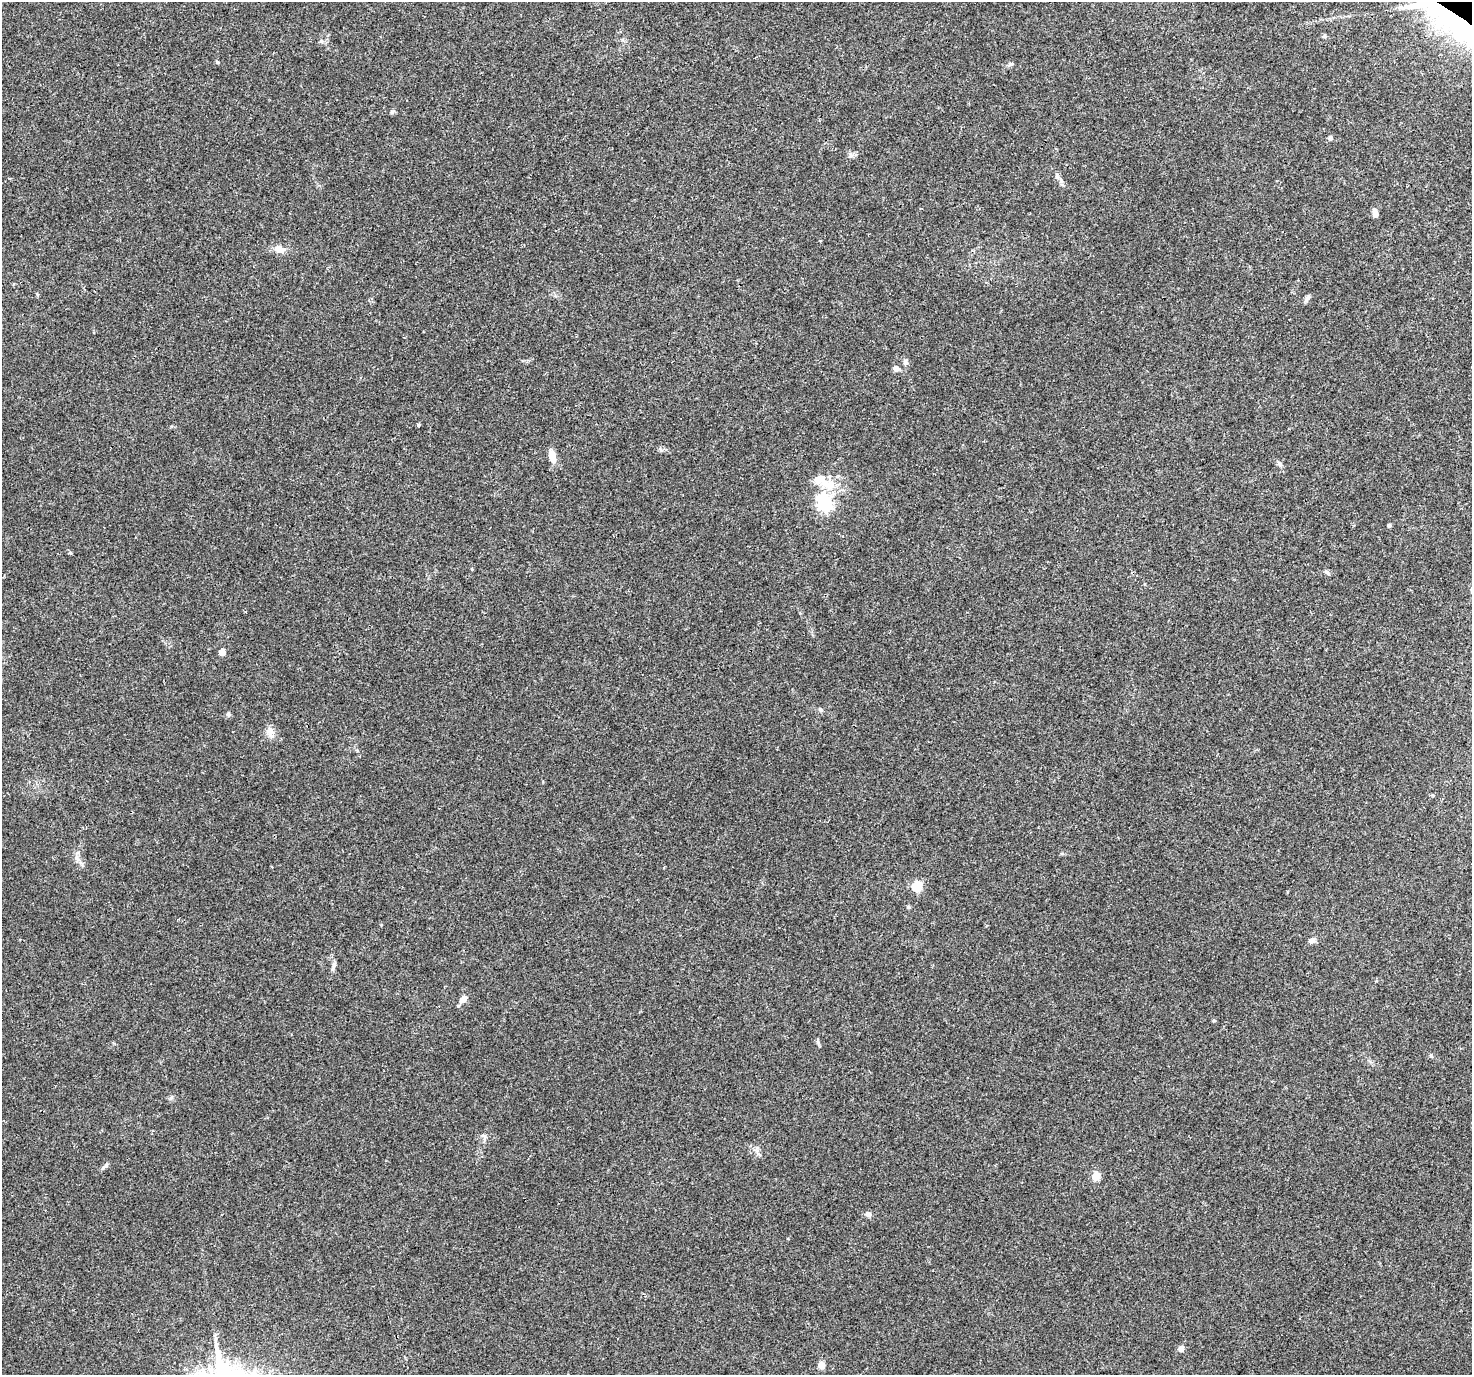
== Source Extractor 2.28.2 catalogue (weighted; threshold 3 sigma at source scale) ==
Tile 10 of 4 x 4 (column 2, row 3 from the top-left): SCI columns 1505-2974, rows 1609-2981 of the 5958 x 6028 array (HDU 1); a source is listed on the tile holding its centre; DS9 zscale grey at full resolution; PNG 1474 x 1377 px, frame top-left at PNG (2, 2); no overlay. Shown black and unused: <1% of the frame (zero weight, under 3 of 4 exposures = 5% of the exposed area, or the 3 px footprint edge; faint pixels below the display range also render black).
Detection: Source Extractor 2.28.2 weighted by HDU 2 'WHT'; one run over the whole footprint, this tile lists its part. Background 0.0157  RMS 0.0026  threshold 0.0117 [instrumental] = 3 sigma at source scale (4.5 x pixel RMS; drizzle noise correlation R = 1.50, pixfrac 1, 0.0396/0.0396 arcsec/px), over >= 5 px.
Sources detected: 38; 1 inside a brighter object's white glare — not listed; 1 inside a brighter listed object's ellipse — not listed separately; the other 36 listed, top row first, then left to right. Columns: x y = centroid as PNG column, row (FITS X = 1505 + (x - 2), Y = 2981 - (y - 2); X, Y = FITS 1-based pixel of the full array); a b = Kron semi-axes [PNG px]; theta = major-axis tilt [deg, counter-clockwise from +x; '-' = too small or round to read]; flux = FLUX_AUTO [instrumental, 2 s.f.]
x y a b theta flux
1468 26 70 36 -31 61
217 62 6 3 -46 0.28
1011 64 6 5 - 0.49
392 112 6 5 - 0.46
1330 138 6 5 - 0.53
851 155 7 5 -30 0.66
1057 176 7 5 -45 0.64
1375 213 10 6 -84 1.5
279 249 12 9 -16 2.1
1306 299 10 5 42 0.72
905 362 8 6 -75 0.78
896 369 7 6 - 0.94
419 425 4 3 - 0.81
552 456 13 7 -79 2.9
828 484 24 13 -21 5.6
825 504 8 6 -64 49
1389 525 4 4 - 0.52
70 553 4 4 - 0.3
1327 572 9 4 -35 0.55
222 652 5 4 - 3.6
821 710 7 5 -45 0.49
228 714 6 5 - 0.51
270 732 16 7 88 1.5
77 859 10 5 -63 1
917 886 5 5 - 16
908 907 5 4 - 0.37
1311 940 7 6 - 1.2
334 964 8 6 70 0.68
463 999 10 7 48 1.6
1214 1020 5 4 - 0.34
484 1137 9 5 -57 0.66
105 1166 12 4 42 0.62
1096 1176 6 6 - 3.8
868 1214 7 7 - 0.97
1181 1349 4 4 - 2.4
821 1365 5 5 - 4.1
Overlapping masked pixels (flux is a lower limit): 1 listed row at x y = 1468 26
Isophote crosses this tile's border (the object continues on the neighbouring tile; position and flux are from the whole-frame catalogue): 1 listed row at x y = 1468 26
Unlisted compact peaks at least as high as the median listed source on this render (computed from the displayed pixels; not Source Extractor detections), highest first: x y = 321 41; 661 450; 171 1098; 818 1042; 1431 1055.